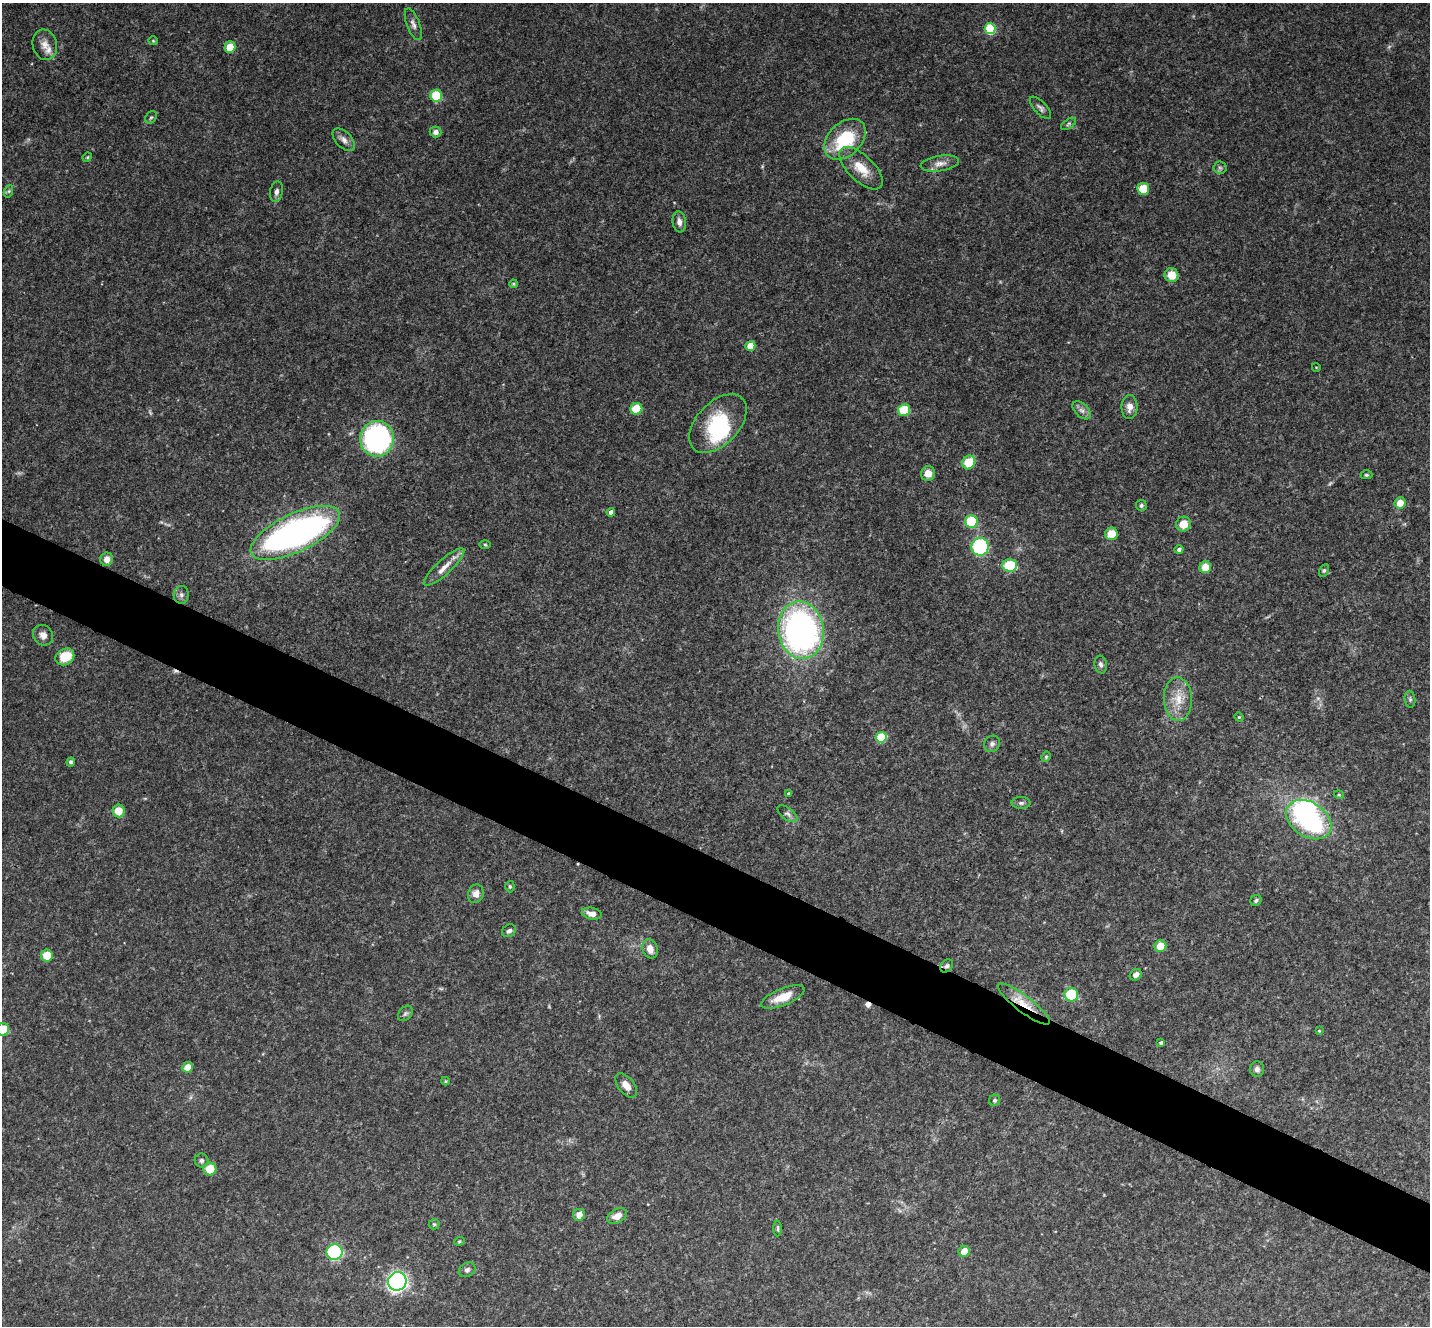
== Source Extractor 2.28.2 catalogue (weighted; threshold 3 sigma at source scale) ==
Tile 6 of 4 x 4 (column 2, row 2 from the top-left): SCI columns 1432-2859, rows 2799-4122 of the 5721 x 5732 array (HDU 1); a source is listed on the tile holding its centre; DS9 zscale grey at full resolution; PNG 1432 x 1328 px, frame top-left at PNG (2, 3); each listed source drawn as its Kron ellipse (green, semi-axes under 4 px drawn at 4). Shown black and unused: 5% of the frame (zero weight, under 3 of 4 exposures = <1% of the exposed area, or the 3 px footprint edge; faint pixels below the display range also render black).
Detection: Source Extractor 2.28.2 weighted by HDU 2 'WHT'; one run over the whole footprint, this tile lists its part. Background 0.0903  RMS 0.0067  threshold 0.03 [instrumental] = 3 sigma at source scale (4.5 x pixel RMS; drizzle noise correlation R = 1.50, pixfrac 1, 0.05/0.05 arcsec/px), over >= 5 px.
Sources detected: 108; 1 too faint to see at this stretch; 4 inside a brighter object's white glare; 3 cosmic-ray / hot-pixel residue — neither listed nor drawn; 1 inside a brighter listed object's ellipse — not listed separately; the other 99 listed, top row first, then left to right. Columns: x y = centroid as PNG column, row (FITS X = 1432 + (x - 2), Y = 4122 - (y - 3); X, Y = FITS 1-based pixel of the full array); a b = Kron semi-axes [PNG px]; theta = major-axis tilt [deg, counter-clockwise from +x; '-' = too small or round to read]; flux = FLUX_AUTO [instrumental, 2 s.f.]
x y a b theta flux
413 24 17 6 -69 3.3
990 29 5 5 - 53
153 41 5 4 - 0.73
45 45 15 12 -76 5.8
230 47 5 5 - 12
436 96 6 5 - 22
1040 108 14 6 -47 2.5
151 117 7 5 51 1.1
1069 124 8 4 34 1.3
435 132 6 5 - 3
845 139 24 16 44 37
344 140 14 8 -46 3.8
87 157 5 4 - 0.73
940 163 19 7 8 5
861 168 27 13 -44 13
1220 168 6 6 - 1.5
1143 189 6 6 - 14
9 191 6 4 71 1
276 192 10 6 78 2.5
679 222 10 6 -81 3.4
1171 275 7 7 - 9.8
513 284 4 4 - 0.67
750 346 5 5 - 15
1316 367 4 3 - 0.43
1129 407 12 8 89 4.6
636 409 6 6 - 17
904 410 6 6 - 21
1082 410 11 6 -43 2.8
718 424 35 21 47 42
377 439 18 17 - 160
969 462 7 6 - 18
928 473 7 7 - 6.8
1366 475 6 4 -2 0.93
1400 503 5 5 - 9.1
1141 505 5 5 - 1.3
611 512 4 4 - 3.6
971 522 6 6 - 32
1183 524 7 7 - 9.3
295 533 49 19 25 210
1111 534 6 6 - 12
485 544 5 3 - 0.78
980 547 9 8 - 55
1179 549 4 4 - 2
107 559 7 6 - 4.7
1009 565 7 6 - 31
444 567 26 7 42 7.3
1205 567 6 5 - 11
1324 570 7 4 62 1.1
181 595 9 7 86 2.3
801 630 29 22 -81 240
43 635 11 9 -47 4.4
65 657 10 8 31 14
1101 664 9 6 -80 2.2
1178 699 22 14 -88 13
1410 699 8 5 -82 1.4
1239 717 5 4 - 0.72
881 737 5 5 - 37
992 744 8 7 - 2.4
1046 757 5 4 - 0.92
71 762 4 4 - 1.6
788 793 3 3 - 0.51
1339 795 5 3 - 0.68
1021 803 9 6 0 1.9
118 811 6 6 - 10
787 814 11 5 -37 2
1309 820 24 17 -33 95
510 886 6 4 -89 1
476 894 9 7 72 4.7
1256 900 6 5 - 1.5
592 914 10 6 -12 5
509 931 7 6 - 2
1160 946 6 5 - 12
650 949 9 7 -70 5.6
47 956 6 6 - 12
947 966 7 5 47 1.6
1136 975 6 5 - 2.5
1071 995 7 6 - 29
783 997 23 8 22 12
1024 1004 32 8 -37 13
405 1013 9 6 49 1.6
3 1030 6 6 - 16
1319 1031 3 3 - 0.57
1161 1043 3 3 - 1.3
188 1067 5 5 - 7.9
1257 1069 7 7 - 2.3
445 1081 4 4 - 0.7
626 1085 14 8 -51 5.6
995 1100 6 5 - 1.4
201 1160 7 7 - 1.9
210 1169 6 6 - 13
579 1215 6 6 - 5.9
617 1216 11 7 28 5.7
434 1224 5 5 - 0.95
778 1229 8 3 90 1.1
459 1241 5 4 - 0.89
964 1251 5 5 - 8.6
335 1252 8 8 - 69
467 1270 9 6 31 2.1
397 1281 9 9 - 190
Overlapping masked pixels (flux is a lower limit): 2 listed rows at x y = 947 966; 1024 1004
Isophote crosses this tile's border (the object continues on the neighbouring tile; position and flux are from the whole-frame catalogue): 1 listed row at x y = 3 1030